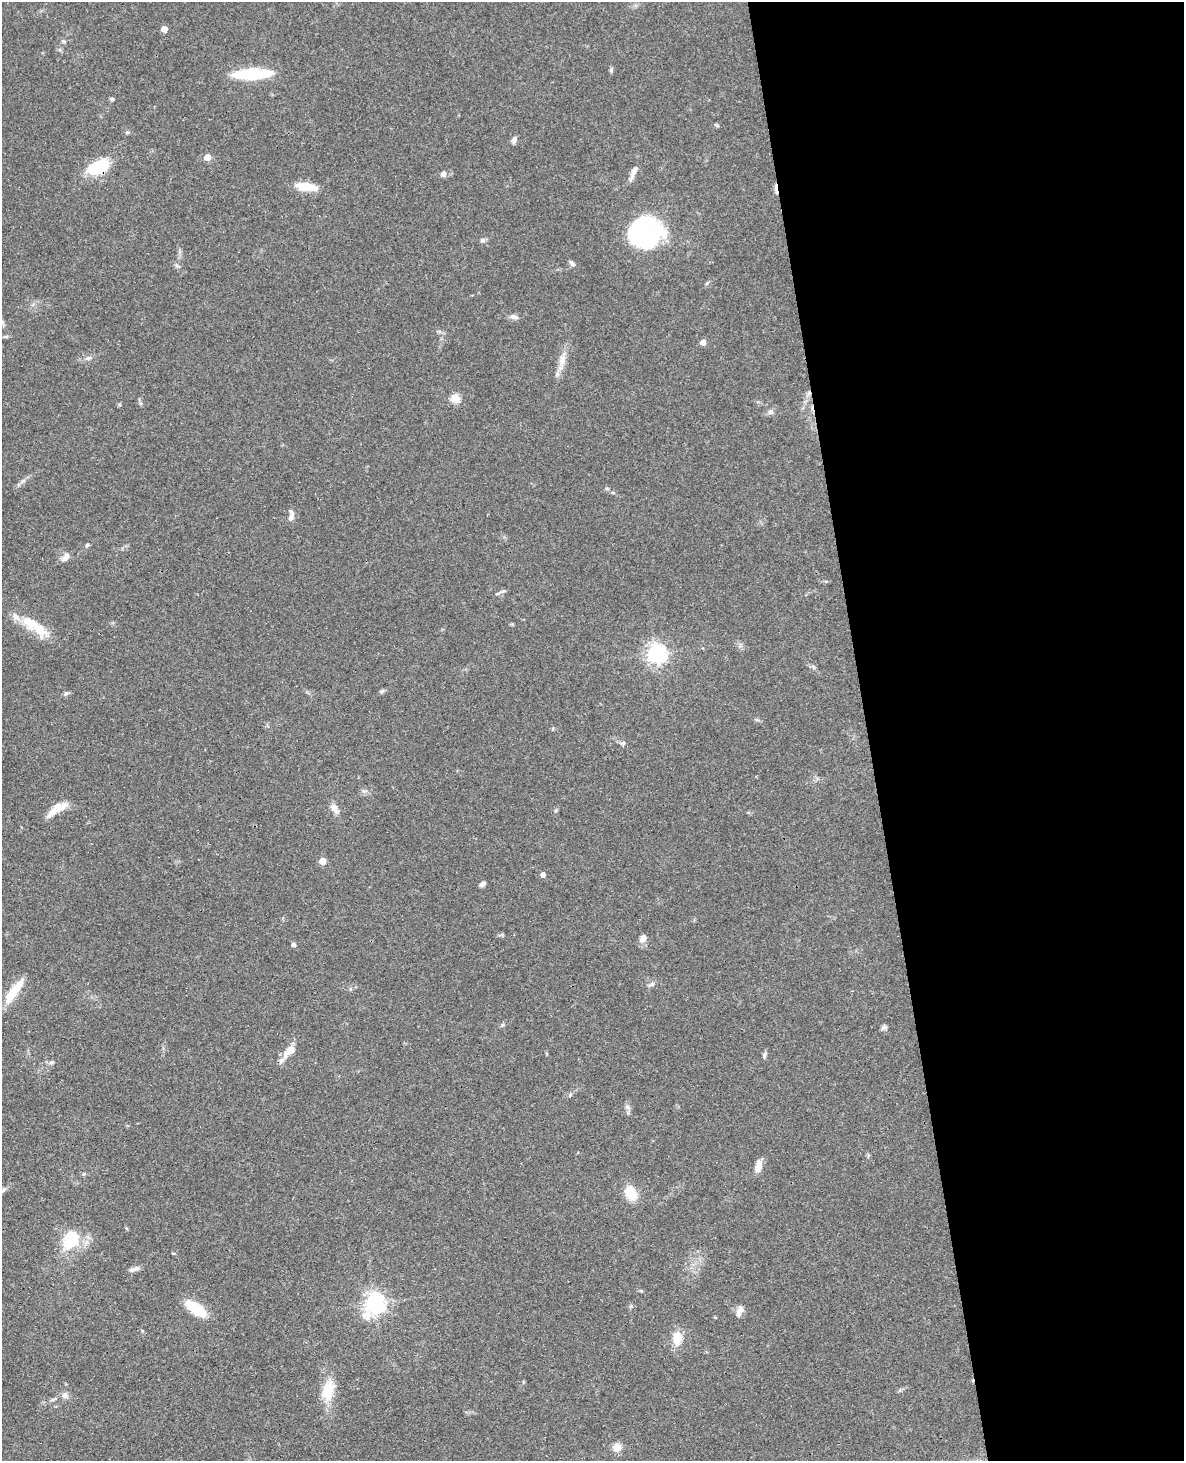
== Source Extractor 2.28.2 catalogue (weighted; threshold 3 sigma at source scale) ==
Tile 8 of 4 x 3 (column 4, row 2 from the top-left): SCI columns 3605-4786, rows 1713-3171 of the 4843 x 4777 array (HDU 1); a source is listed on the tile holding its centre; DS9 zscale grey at full resolution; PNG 1186 x 1463 px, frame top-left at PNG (2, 2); no overlay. Shown black and unused: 27% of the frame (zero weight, under 3 of 4 exposures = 6% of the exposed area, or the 3 px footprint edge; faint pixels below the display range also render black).
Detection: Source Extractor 2.28.2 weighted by HDU 2 'WHT'; one run over the whole footprint, this tile lists its part. Background 0.0648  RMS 0.0049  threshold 0.0219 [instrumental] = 3 sigma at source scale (4.5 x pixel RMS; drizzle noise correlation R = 1.50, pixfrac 1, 0.05/0.05 arcsec/px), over >= 5 px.
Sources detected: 73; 1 inside a brighter object's white glare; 2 cosmic-ray / hot-pixel residue — not listed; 2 inside a brighter listed object's ellipse — not listed separately; the other 68 listed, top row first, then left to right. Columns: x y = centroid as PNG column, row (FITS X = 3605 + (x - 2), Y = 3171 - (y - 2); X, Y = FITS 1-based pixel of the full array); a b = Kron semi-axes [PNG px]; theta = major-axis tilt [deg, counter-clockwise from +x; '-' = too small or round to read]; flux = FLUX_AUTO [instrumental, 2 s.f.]
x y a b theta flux
164 29 5 4 - 6.2
63 41 6 5 - 0.89
611 70 6 5 - 0.78
252 74 29 8 3 40
112 99 6 4 -10 0.8
717 125 7 3 -9 0.68
127 132 6 4 -1 0.68
514 140 9 6 70 1.7
207 157 5 5 - 6
98 167 24 13 29 20
633 172 21 6 66 3.3
443 174 5 5 - 3.1
305 186 19 8 -7 11
776 189 14 3 -85 2.1
645 233 34 30 14 64
482 240 7 6 - 1.3
572 263 9 5 -47 1.4
177 265 7 4 -44 0.95
707 283 5 4 - 0.69
514 317 11 6 -11 2
6 336 6 4 0 0.75
703 342 4 4 - 4.3
89 358 8 5 20 1.3
562 361 20 9 79 5.4
455 398 5 5 - 23
120 405 5 5 - 0.63
770 412 9 6 16 1.4
613 493 6 4 -19 0.58
291 517 13 8 75 2.4
87 545 6 4 25 0.88
66 557 12 7 55 3
503 591 9 5 24 1.3
34 625 43 12 -37 15
656 653 7 7 - 260
382 691 9 3 31 0.83
66 694 7 5 53 0.96
553 728 5 3 - 0.49
623 743 6 5 - 1.1
334 808 13 7 -59 3.2
57 809 26 9 34 7.5
322 861 5 5 - 10
543 874 4 4 - 2.3
482 884 6 4 30 2
643 938 11 8 64 2.6
293 945 5 4 - 1.4
651 984 10 5 18 1.2
14 991 32 8 54 12
883 1027 8 6 36 1.2
290 1050 15 10 39 4.9
764 1055 9 5 78 1.1
51 1062 8 4 9 1
628 1107 7 5 -46 1.2
758 1166 16 8 73 3.5
83 1174 6 5 - 0.73
630 1193 15 11 -64 11
71 1237 28 23 50 17
173 1253 5 3 - 0.42
132 1270 9 7 -17 1.6
641 1291 5 4 - 0.52
375 1303 8 7 - 310
196 1309 17 8 -35 23
739 1311 14 7 67 2.8
715 1317 5 3 - 0.4
677 1338 14 9 84 8.3
523 1382 5 3 - 0.47
328 1390 28 15 76 12
65 1395 9 8 - 2.2
617 1447 10 9 - 4.5
Overlapping masked pixels (flux is a lower limit): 2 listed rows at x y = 98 167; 776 189